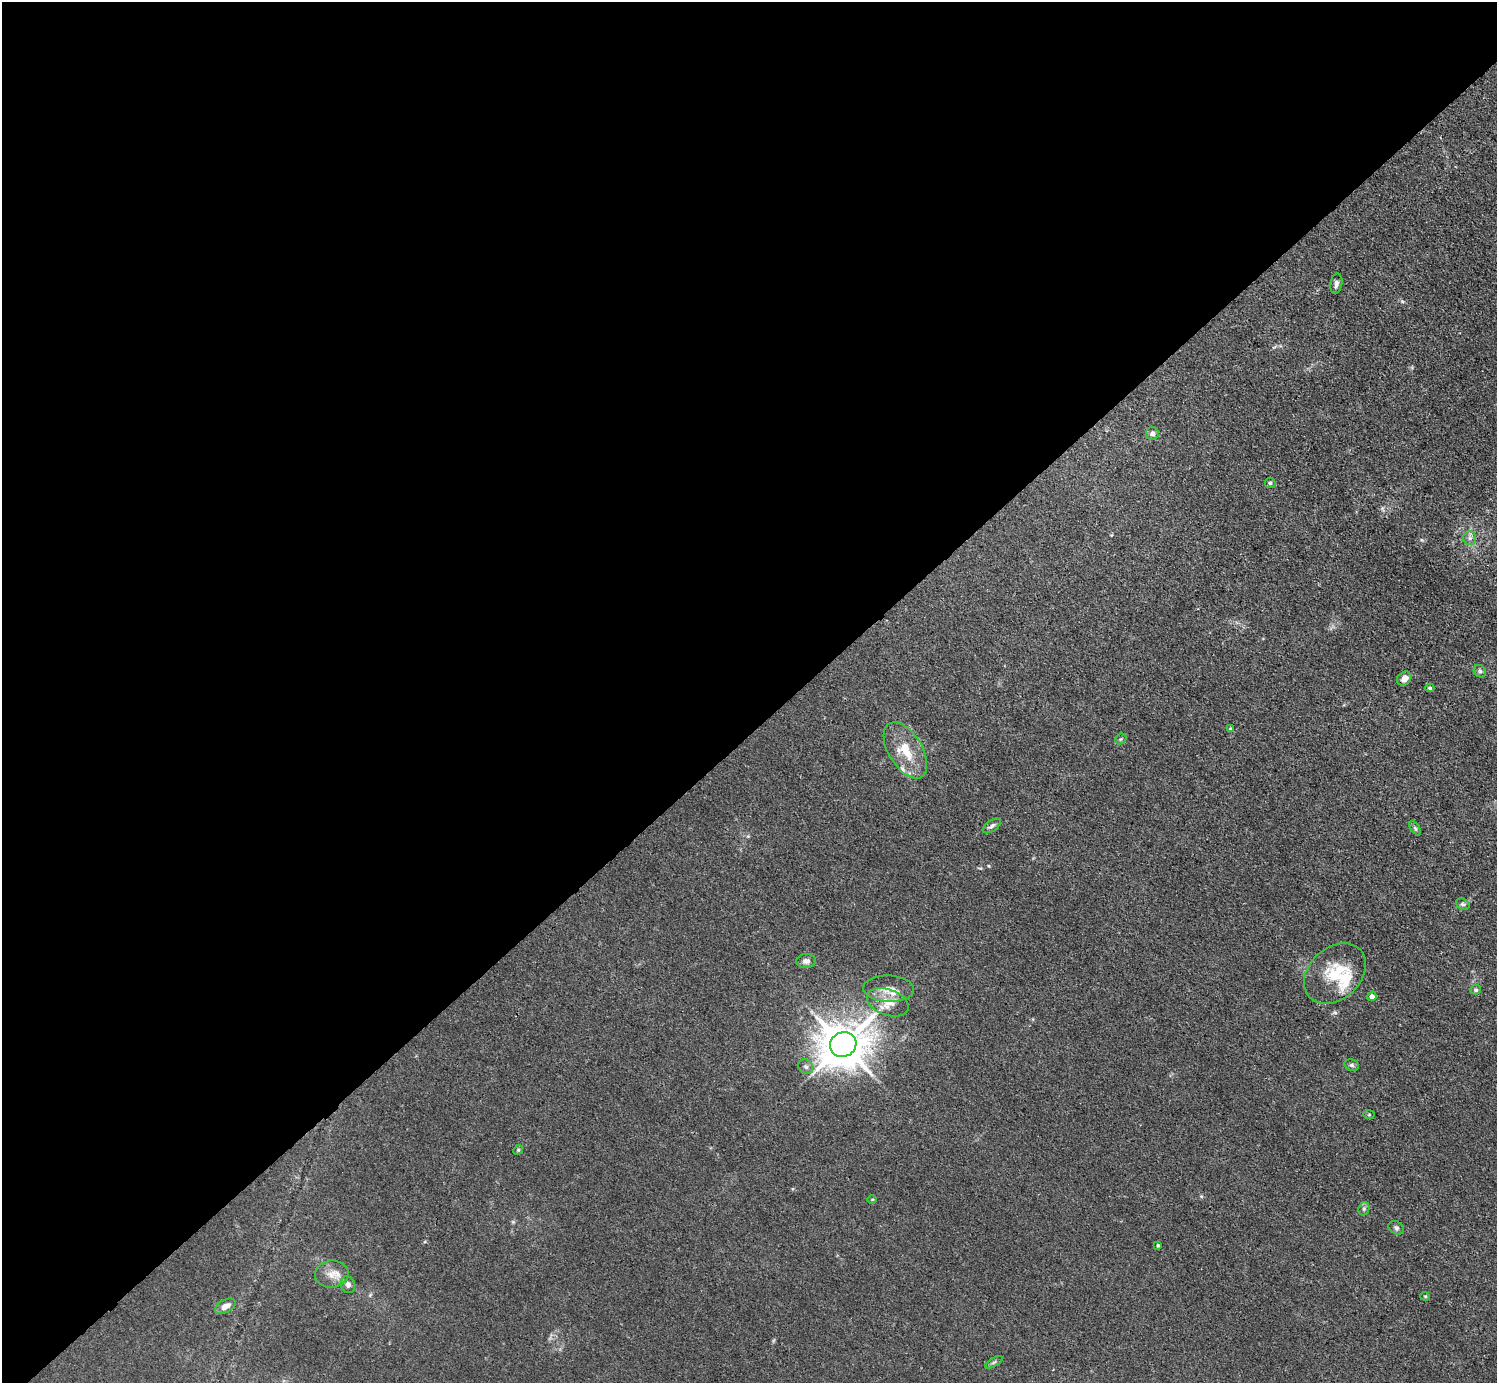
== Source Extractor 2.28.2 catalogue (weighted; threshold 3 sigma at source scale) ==
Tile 5 of 4 x 4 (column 1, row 2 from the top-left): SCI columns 2-1496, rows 3065-4445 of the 5984 x 5984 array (HDU 1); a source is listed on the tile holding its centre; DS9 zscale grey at full resolution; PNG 1499 x 1385 px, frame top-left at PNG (2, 2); each listed source drawn as its Kron ellipse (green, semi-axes under 4 px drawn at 4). Shown black and unused: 53% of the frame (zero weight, under 3 of 4 exposures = <1% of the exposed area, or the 3 px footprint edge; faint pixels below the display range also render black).
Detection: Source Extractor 2.28.2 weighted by HDU 2 'WHT'; one run over the whole footprint, this tile lists its part. Background 0.0445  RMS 0.0054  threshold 0.0244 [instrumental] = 3 sigma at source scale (4.5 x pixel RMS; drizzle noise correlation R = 1.50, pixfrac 1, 0.05/0.05 arcsec/px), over >= 5 px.
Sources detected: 35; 2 inside a brighter listed object's ellipse — not listed separately; the other 33 listed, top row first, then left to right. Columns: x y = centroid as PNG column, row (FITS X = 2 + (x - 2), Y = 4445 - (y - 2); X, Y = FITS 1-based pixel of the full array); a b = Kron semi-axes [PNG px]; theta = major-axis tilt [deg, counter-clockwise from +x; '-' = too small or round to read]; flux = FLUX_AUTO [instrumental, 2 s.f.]
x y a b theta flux
1336 284 10 6 80 2
1152 433 6 6 - 1.6
1270 483 5 5 - 0.78
1470 538 7 6 - 1.8
1480 671 7 5 -46 1.2
1404 678 8 6 43 3.9
1430 688 4 4 - 0.92
1230 729 4 4 - 0.72
1121 739 6 5 - 0.85
905 750 31 16 -59 16
992 826 10 5 34 1.7
1415 828 8 4 -54 0.92
1463 904 7 5 -20 1.1
806 961 10 7 1 2.5
1335 974 35 25 43 23
888 989 25 13 -2 7.8
1476 990 5 4 - 1.1
1372 996 5 4 - 2.5
888 1002 22 13 -19 9.4
843 1045 13 12 - 2000
1352 1065 7 5 -21 1.2
806 1067 8 6 -41 1.5
1369 1115 6 4 0 0.6
518 1150 5 4 - 0.65
872 1199 5 3 - 0.49
1364 1209 7 5 70 1.2
1396 1228 8 6 -28 1.4
1158 1245 3 3 - 0.87
332 1274 17 13 7 6
348 1285 8 7 - 2
1425 1296 5 4 - 0.59
225 1306 11 6 27 4
994 1362 10 4 30 1.1